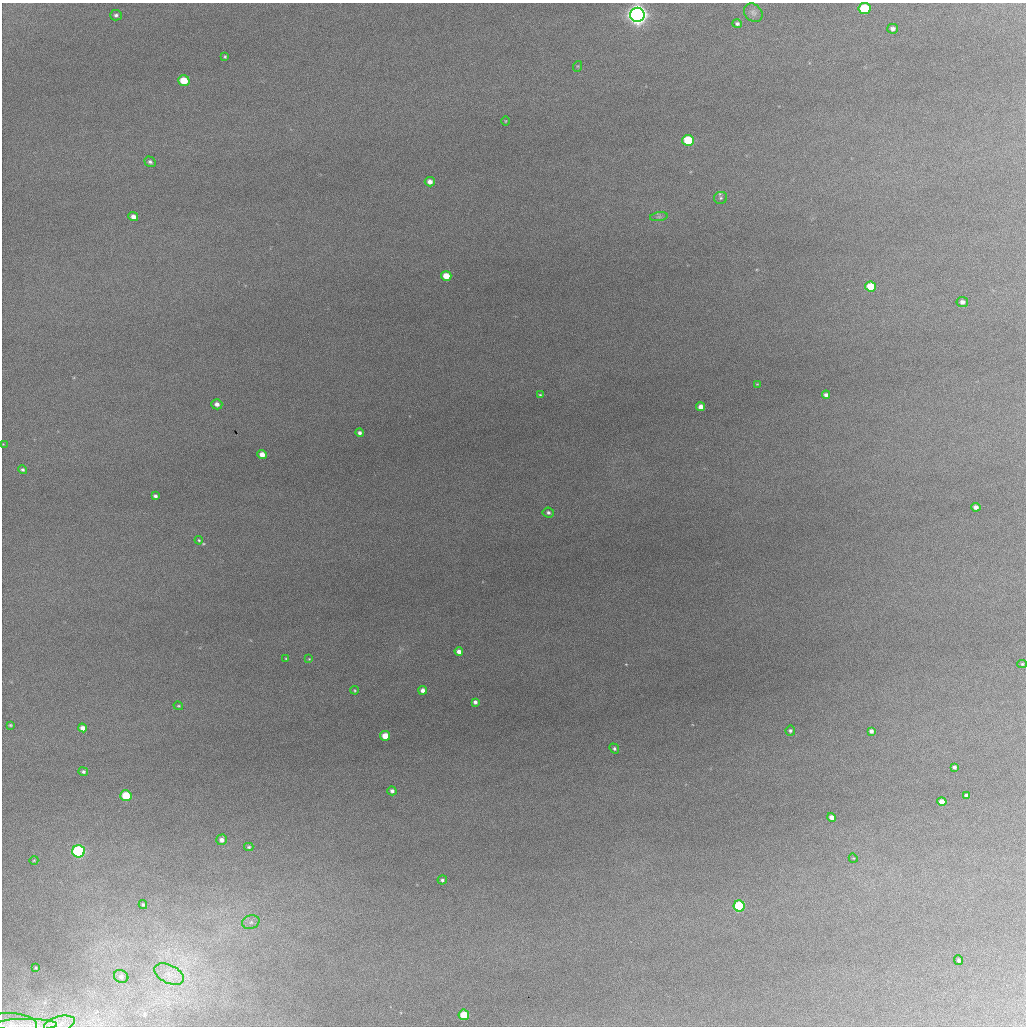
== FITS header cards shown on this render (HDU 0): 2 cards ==
NAXIS1  = 1024 / fastest changing axis
NAXIS2  = 1024 / next to fastest changing axis

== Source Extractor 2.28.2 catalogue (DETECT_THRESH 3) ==
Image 1024 x 1024 px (HDU 0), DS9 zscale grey, 1 PNG px = 1 image px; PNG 1028 x 1028 px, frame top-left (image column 1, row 1024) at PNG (2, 3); each listed source drawn as its Kron ellipse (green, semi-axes under 4 px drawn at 4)
Background 952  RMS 17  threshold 50.6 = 3 sigma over >= 5 px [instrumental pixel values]
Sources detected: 70; all 70 listed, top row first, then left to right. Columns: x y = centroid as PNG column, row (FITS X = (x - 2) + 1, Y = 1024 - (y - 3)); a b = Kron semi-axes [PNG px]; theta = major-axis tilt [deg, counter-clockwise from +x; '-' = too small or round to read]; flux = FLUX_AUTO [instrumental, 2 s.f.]
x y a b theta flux
864 8 6 5 - 6.4e+04
753 13 10 8 -45 4.3e+03
116 15 6 5 - 2.8e+03
637 15 7 7 - 1.1e+06
737 24 5 4 - 2.6e+03
893 29 5 5 - 4.8e+03
225 56 3 3 - 1.3e+03
578 66 5 3 - 1.1e+03
184 81 6 5 - 2.6e+04
505 121 5 3 - 9.1e+02
688 140 6 5 - 6.2e+04
150 162 6 5 - 2.7e+03
430 182 5 4 - 7.1e+03
721 198 6 6 - 2.2e+03
133 217 5 4 - 5.9e+03
659 217 9 4 8 2.7e+03
446 276 5 5 - 2.2e+04
871 287 5 5 - 4.1e+04
962 302 6 5 - 4.8e+03
757 384 4 3 - 9.9e+02
540 395 4 4 - 1.3e+03
826 395 4 4 - 4.9e+03
217 404 5 5 - 5.6e+03
701 407 4 4 - 8.5e+03
360 433 4 4 - 3.4e+03
3 444 2 2 - 5.3e+02
262 454 5 4 - 9.9e+03
22 470 4 4 - 2.2e+03
155 496 4 3 - 2.8e+03
976 507 4 4 - 5.9e+03
548 512 5 5 - 2.9e+03
199 540 4 3 - 1.3e+03
459 651 4 4 - 5.7e+03
286 659 3 2 - 9.7e+02
309 659 4 3 - 8.3e+02
1022 664 5 4 - 1.5e+03
355 690 4 3 - 1.1e+03
423 690 4 4 - 5.9e+03
475 702 4 4 - 3.2e+03
178 706 5 3 - 1.2e+03
10 725 4 3 - 1.4e+03
83 728 5 4 - 7.1e+03
790 731 5 5 - 2.1e+03
871 731 4 4 - 4.3e+03
385 736 5 5 - 2.0e+04
614 748 5 4 - 2.1e+03
954 767 4 4 - 2.6e+03
83 772 5 4 - 2.3e+03
392 791 4 4 - 3.5e+03
126 796 5 5 - 4.3e+04
967 796 4 4 - 5.7e+03
942 802 5 4 - 9.8e+03
832 817 4 4 - 8.5e+03
222 840 5 5 - 5.8e+03
249 847 4 3 - 1.8e+03
78 851 6 6 - 1.8e+05
853 858 5 4 - 1.0e+03
34 860 4 3 - 9.2e+02
442 880 4 4 - 2.3e+03
143 905 5 4 - 1.9e+03
739 906 5 5 - 1.0e+05
251 922 9 6 15 5.4e+03
959 960 5 4 - 2.9e+03
36 968 3 3 - 9.9e+02
169 974 16 9 -25 1.4e+04
121 976 7 6 - 4.0e+03
464 1015 5 5 - 3.5e+04
11 1024 26 11 -2 1.4e+04
59 1024 16 7 15 8.2e+03
25 1025 32 6 0 1.5e+04
At the frame edge (FLAGS 8, measured only in part): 4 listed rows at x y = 637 15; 3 444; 11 1024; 25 1025

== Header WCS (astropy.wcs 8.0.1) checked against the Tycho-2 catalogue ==
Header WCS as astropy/WCSLIB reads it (CRVAL/CRPIX/CD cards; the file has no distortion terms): RA---TAN/DEC--TAN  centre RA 02:22:40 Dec +43:03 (35.66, +43.04 deg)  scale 0.707 arcsec/px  FOV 12.1' x 12.1'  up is +92 deg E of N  parity flipped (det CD > 0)
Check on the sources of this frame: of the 60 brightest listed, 7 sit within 1.5 arcsec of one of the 8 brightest Tycho-2 stars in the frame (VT <= 12.86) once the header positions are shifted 0.21 arcsec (0.10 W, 0.19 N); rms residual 0.49 arcsec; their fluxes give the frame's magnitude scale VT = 23.71 - 2.5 log10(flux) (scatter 0.14 mag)
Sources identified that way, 7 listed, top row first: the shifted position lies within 1.5 arcsec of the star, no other Tycho-2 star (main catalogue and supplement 1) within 3.0 arcsec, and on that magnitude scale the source's flux lands within +1.5 / -3 mag of the star's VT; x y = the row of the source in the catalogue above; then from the Tycho-2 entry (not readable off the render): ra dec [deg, ICRS J2000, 3 dp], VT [Tycho-2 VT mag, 2 dp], TYC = Tycho-2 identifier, HIP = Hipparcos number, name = IAU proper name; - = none
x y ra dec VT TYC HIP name
864 8 35.797 +42.970 11.69 2839-52-1 - -
637 15 35.798 +43.015 8.53 2839-352-1 - -
184 81 35.784 +43.104 12.59 2839-1114-1 - -
688 140 35.764 +43.006 11.32 2839-1517-1 - -
78 851 35.578 +43.130 10.75 2843-287-1 - -
739 906 35.558 +43.001 11.35 2839-454-1 - -
464 1015 35.531 +43.055 12.86 2839-228-1 - -